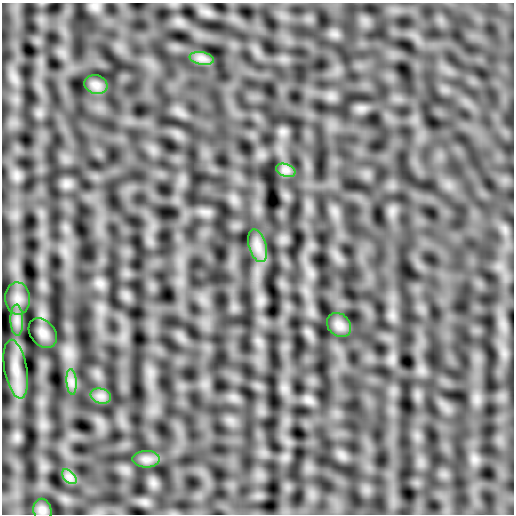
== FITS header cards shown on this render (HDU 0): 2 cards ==
NAXIS1  =                  512
NAXIS2  =                  512

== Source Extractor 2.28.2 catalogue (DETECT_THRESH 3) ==
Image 512 x 512 px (HDU 0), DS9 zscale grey, 1 PNG px = 1 image px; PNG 516 x 516 px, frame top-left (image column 1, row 512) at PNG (2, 3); each listed source drawn as its Kron ellipse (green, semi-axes under 4 px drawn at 4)
Background 6.92e-05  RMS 0.022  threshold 0.0658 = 3 sigma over >= 5 px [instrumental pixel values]
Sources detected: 14; all 14 listed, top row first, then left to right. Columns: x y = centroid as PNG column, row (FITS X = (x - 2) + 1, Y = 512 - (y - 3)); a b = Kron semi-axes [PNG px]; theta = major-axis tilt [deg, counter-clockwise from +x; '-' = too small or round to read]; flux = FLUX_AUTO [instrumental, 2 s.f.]
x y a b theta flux
202 58 12 6 -10 8.3
96 84 12 9 -16 8.9
286 170 10 6 -19 6.6
258 246 17 8 -74 14
18 298 16 12 -87 16
17 320 15 6 -88 11
339 325 13 11 -45 9.8
43 333 16 12 -49 11
16 369 30 11 -80 26
72 382 13 5 -85 8.1
101 396 10 7 -15 8.6
146 459 13 8 1 9.7
69 477 9 5 -45 6.6
42 510 11 9 -77 6.8